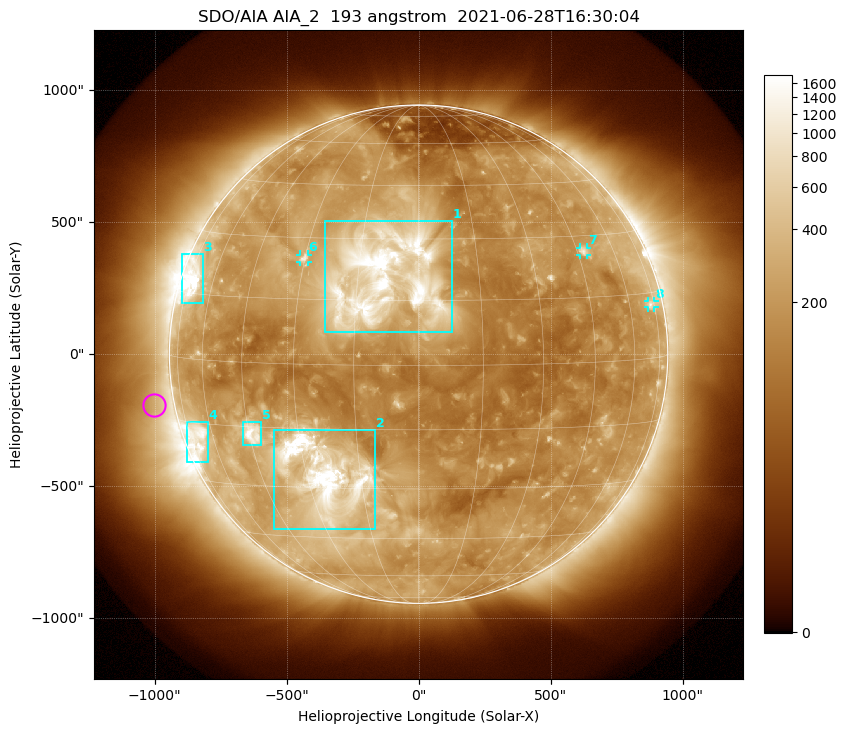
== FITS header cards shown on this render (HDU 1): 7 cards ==
TELESCOP= 'SDO/AIA '           / For AIA: SDO/AIA
INSTRUME= 'AIA_2   '           / For AIA: AIA_ATA1, AIA_ATA2, AIA_ATA3 or AIA_AT
WAVELNTH=                  193 / [angstrom] Wavelength
WAVEUNIT= 'angstrom'           / Wavelength unit: angstrom
DATE-OBS= '2021-06-28T16:30:04.843' / [ISO] Date when observation started; ISO 8
CTYPE1  = 'HPLN-TAN'           / CTYPE1: HPLN
CTYPE2  = 'HPLT-TAN'           / CTYPE2: HPLT

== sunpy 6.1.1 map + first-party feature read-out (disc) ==
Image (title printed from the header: SDO/AIA AIA_2  193 angstrom  2021-06-28T16:30:04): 1024 x 1024 px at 2.4 arcsec/px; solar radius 944 arcsec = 393 px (full disc in frame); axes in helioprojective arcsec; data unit not stated in the header (colour bar unlabelled)
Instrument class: DISC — disc imager (sunpy class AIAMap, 193 A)
Bright regions (active regions / flare kernels): reference = the median radial profile (limb darkening/brightening removed); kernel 9 px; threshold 5 sigma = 395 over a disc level ~176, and >= 1.15x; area >= 12 px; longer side >= 9 px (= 22 arcsec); searched inside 0.97 R_sun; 8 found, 8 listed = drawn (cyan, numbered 1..; 3 of them under ~33 arcsec drawn as corner ticks so the feature stays visible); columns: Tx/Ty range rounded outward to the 5 arcsec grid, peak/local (2 s.f.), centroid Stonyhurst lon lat
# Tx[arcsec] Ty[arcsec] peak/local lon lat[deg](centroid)
1 -355..125 85..505 20 -9 +21
2 -550..-160 -665..-285 19 -25 -27
3 -895..-815 195..380 11 -71 +18
4 -880..-800 -410..-255 6.6 -68 -19
5 -665..-595 -345..-255 9.7 -44 -17
6 -450..-420 350..380 5.2 -30 +25
7 610..640 375..405 4.6 +47 +26
8 865..895 175..205 3.4 +72 +12
Off-limb structures (1.02-1.3 R_sun): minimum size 162 px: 3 found; the strongest spans PA ~50..130 deg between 1.02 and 1.3 R_sun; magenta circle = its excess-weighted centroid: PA ~100 deg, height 1.08 R_sun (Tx ~-1000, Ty ~-190 arcsec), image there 1.5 x the reference